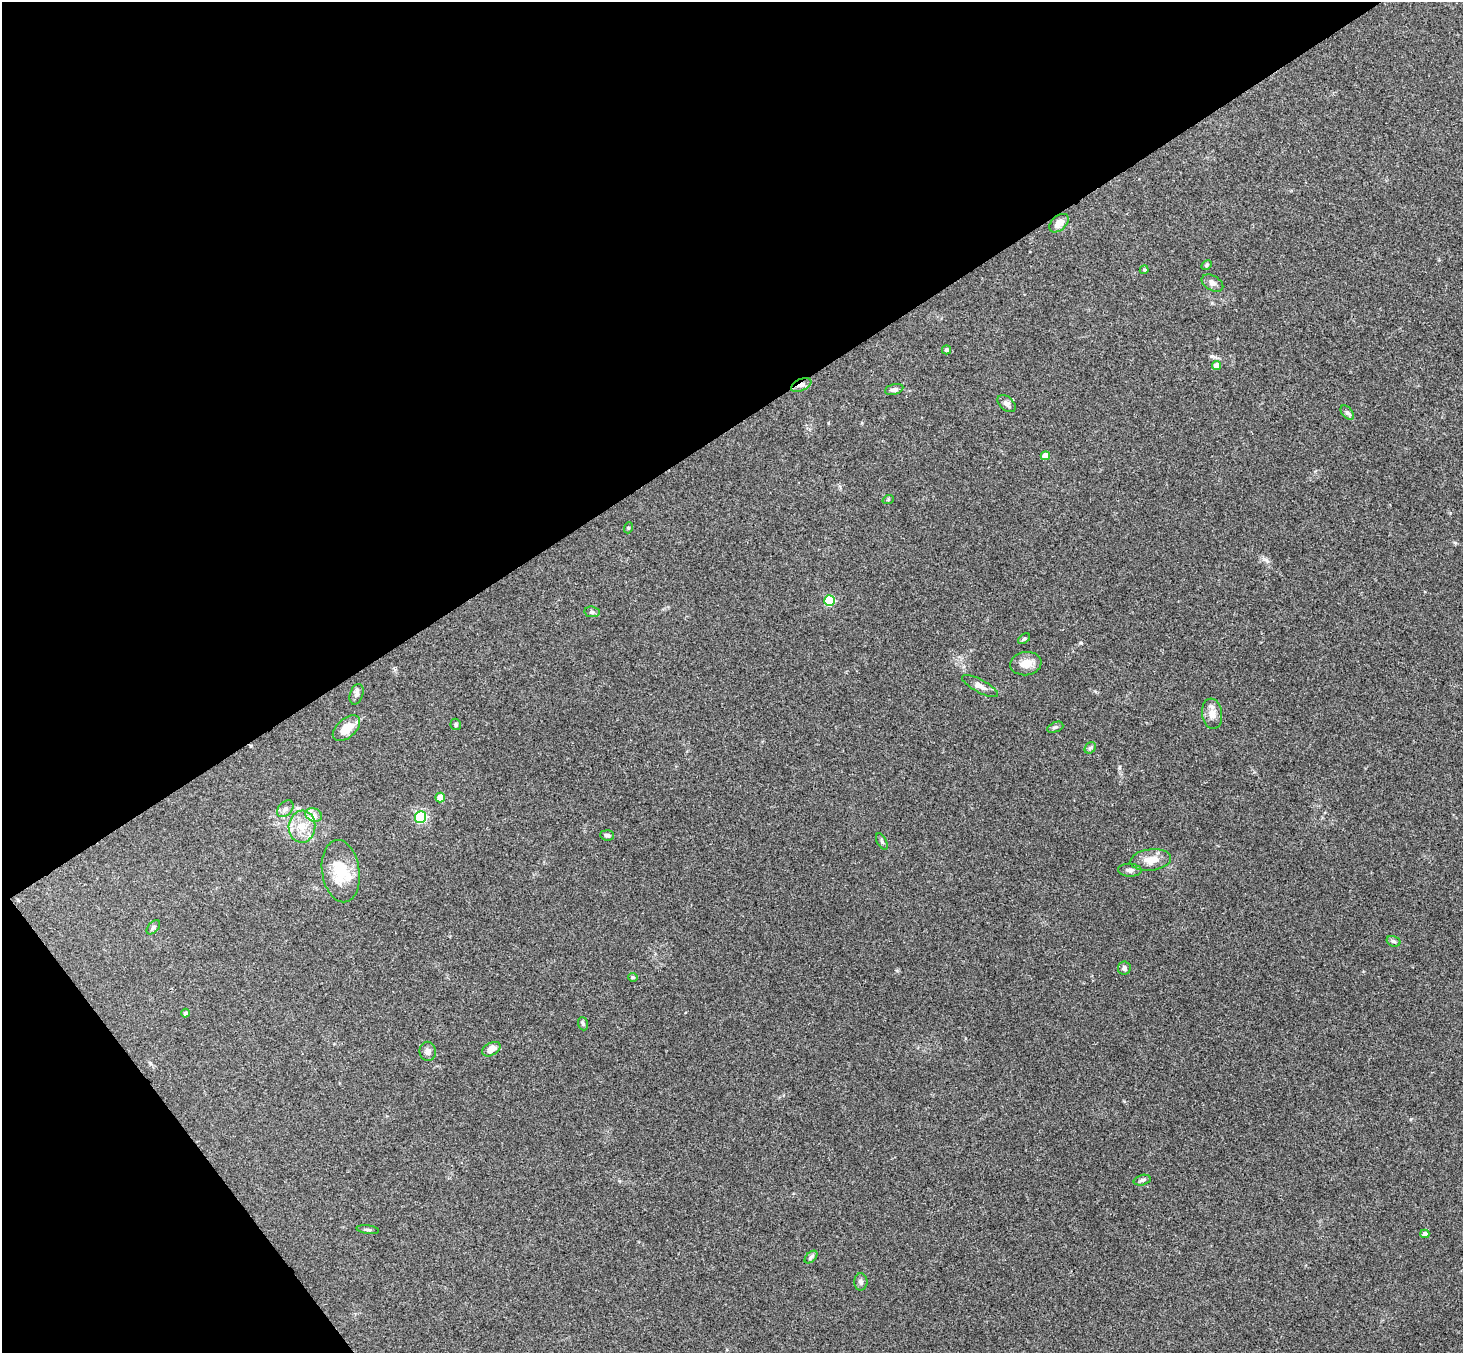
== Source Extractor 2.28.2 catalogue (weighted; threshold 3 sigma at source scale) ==
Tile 5 of 4 x 4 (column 1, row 2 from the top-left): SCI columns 53-1513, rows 3033-4383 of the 5947 x 5928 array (HDU 1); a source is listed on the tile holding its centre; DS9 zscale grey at full resolution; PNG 1465 x 1355 px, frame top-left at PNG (2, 2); each listed source drawn as its Kron ellipse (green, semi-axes under 4 px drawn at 4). Shown black and unused: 36% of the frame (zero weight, under 3 of 4 exposures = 6% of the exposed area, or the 3 px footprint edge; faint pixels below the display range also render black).
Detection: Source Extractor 2.28.2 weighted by HDU 2 'WHT'; one run over the whole footprint, this tile lists its part. Background 0.201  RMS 0.0082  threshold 0.0371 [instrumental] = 3 sigma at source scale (4.5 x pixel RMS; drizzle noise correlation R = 1.50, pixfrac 1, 0.05/0.05 arcsec/px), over >= 5 px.
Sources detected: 48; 1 inside a brighter listed object's ellipse — not listed separately; the other 47 listed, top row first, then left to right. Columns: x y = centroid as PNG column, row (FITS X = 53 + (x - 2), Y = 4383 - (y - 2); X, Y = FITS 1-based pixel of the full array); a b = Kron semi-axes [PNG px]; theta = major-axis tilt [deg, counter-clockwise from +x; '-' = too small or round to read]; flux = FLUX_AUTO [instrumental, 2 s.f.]
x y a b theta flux
1059 223 11 7 43 7.2
1206 265 6 4 28 1.3
1144 270 4 4 - 0.81
1212 283 12 7 -30 3.5
946 350 4 4 - 1.4
1216 366 4 4 - 7.9
801 385 11 6 25 4
894 389 9 5 15 2.4
1007 404 10 6 -41 3
1347 413 8 5 -51 2
1045 456 5 4 - 9.7
888 500 6 3 20 0.75
628 528 5 3 - 0.88
829 600 5 5 - 53
592 612 8 5 -8 1.9
1024 639 7 4 36 1.4
1026 664 15 11 8 8.5
980 686 20 6 -28 5.1
356 694 10 6 70 2.7
1212 714 15 10 -83 6.8
456 724 6 5 - 1.3
1055 727 8 5 21 1.6
346 728 16 9 42 12
1090 748 6 5 - 1.5
440 797 5 4 - 9.4
285 809 10 6 45 3
314 815 8 6 -20 3.6
421 817 6 5 - 97
302 827 16 13 84 13
607 835 6 5 - 2.1
882 842 9 4 -63 1.5
1151 860 20 10 7 11
1130 870 12 6 -3 3.1
341 871 31 18 -82 26
153 927 8 5 47 1.9
1393 941 7 5 -18 1.8
1124 968 7 6 - 2.4
633 977 5 4 - 0.99
185 1013 4 4 - 1.9
583 1024 7 5 -71 1.6
491 1049 10 6 29 7.8
428 1051 9 8 - 3.5
1142 1180 8 5 15 2
368 1230 11 3 -7 1.6
1425 1234 4 4 - 4.7
811 1257 7 4 45 1.6
861 1282 8 6 89 2.4
Overlapping masked pixels (flux is a lower limit): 1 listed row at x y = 801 385
Unlisted compact peaks at least as high as the median listed source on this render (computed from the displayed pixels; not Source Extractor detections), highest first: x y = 1081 643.